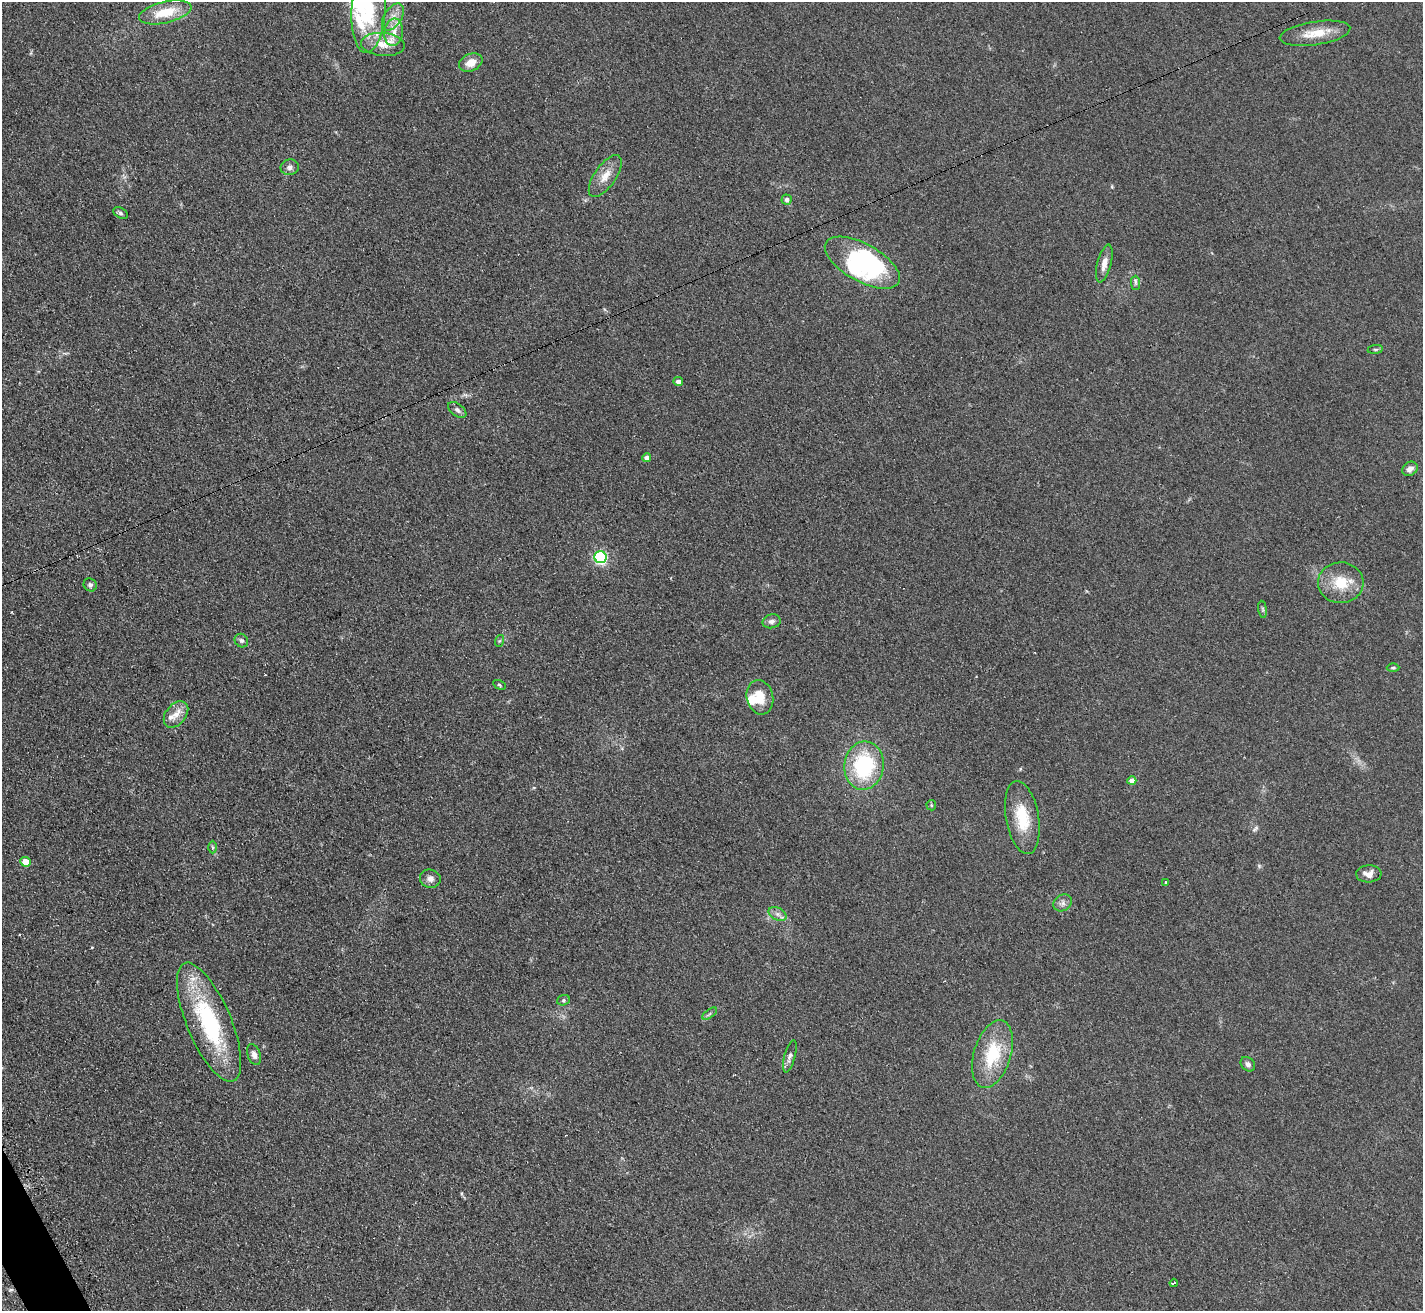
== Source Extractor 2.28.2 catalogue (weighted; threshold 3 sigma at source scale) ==
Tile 7 of 4 x 4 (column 3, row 2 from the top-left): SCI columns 2852-4272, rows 2774-4082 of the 5712 x 5686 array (HDU 1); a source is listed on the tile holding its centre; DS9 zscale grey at full resolution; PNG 1425 x 1313 px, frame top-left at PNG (2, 2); each listed source drawn as its Kron ellipse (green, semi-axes under 4 px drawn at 4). Shown black and unused: <1% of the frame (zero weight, under 2 of 3 exposures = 2% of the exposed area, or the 3 px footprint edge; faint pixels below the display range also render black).
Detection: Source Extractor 2.28.2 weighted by HDU 2 'WHT'; one run over the whole footprint, this tile lists its part. Background 0.127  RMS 0.012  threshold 0.0528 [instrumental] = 3 sigma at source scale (4.5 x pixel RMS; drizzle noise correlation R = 1.50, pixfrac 1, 0.05/0.05 arcsec/px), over >= 5 px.
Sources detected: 60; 5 inside a brighter object's white glare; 4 cosmic-ray / hot-pixel residue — neither listed nor drawn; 2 inside a brighter listed object's ellipse — not listed separately; the other 49 listed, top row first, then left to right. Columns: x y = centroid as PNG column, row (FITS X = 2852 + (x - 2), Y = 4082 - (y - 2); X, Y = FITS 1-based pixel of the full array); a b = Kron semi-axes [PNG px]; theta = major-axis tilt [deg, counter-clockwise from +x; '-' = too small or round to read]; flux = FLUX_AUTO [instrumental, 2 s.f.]
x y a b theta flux
369 10 43 17 86 69
165 12 27 10 13 32
393 17 15 8 58 11
394 32 14 9 82 14
1315 33 35 11 9 25
383 44 22 11 -5 19
471 62 12 8 24 12
290 167 9 7 11 4.9
605 176 24 10 55 16
786 199 5 5 - 3.2
120 213 8 5 -29 2.5
862 263 42 19 -29 99
1104 263 19 7 75 9.4
1135 283 7 4 -89 2.4
1375 349 8 4 8 1.7
678 381 5 4 - 5
457 410 10 6 -36 3.7
647 458 4 4 - 8
1410 469 8 6 36 6.2
600 557 6 6 - 200
1341 583 23 20 1 33
90 585 7 6 - 3.1
1263 609 9 4 -81 2.3
772 621 9 7 14 4.6
241 641 7 6 - 3.2
499 641 6 4 70 1.5
1393 668 6 3 0 1.5
500 685 7 4 -28 1.5
760 697 17 13 -76 23
176 714 15 10 50 13
864 766 24 19 83 100
1132 781 4 4 - 10
931 805 5 5 - 1.4
1022 818 37 16 -80 41
213 847 6 4 -88 1.9
26 862 5 4 - 17
1369 874 12 8 3 8.5
430 879 10 9 - 6.2
1165 882 3 2 - 1.8
1062 903 10 8 33 5.3
777 914 9 6 -27 4.7
563 1000 6 5 - 1.9
710 1014 8 3 35 2.3
209 1022 64 22 -67 130
992 1054 35 18 73 57
254 1055 11 6 -71 5
790 1056 16 5 75 5
1248 1064 8 6 -45 4
1174 1283 4 2 - 1.6
Isophote crosses this tile's border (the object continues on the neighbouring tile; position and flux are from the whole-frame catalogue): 1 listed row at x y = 369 10